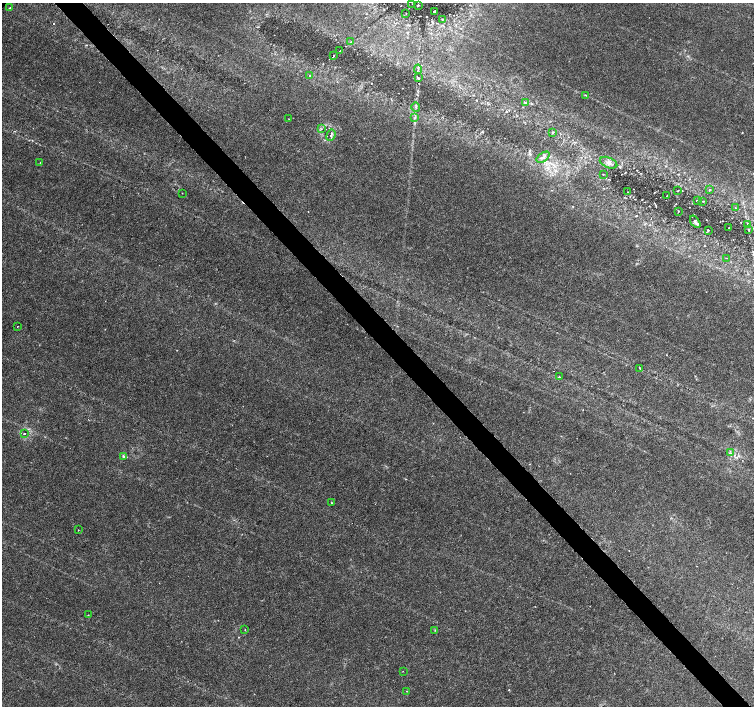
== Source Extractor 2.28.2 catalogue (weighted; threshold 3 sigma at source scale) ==
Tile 6 of 4 x 4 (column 2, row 2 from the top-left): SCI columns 1513-3015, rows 3026-4433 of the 6022 x 5990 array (HDU 1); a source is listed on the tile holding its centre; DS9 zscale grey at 2 x 2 block average (1 PNG px = mean of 2 x 2 image px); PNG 756 x 708 px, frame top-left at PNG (2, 3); each listed source drawn as its Kron ellipse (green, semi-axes under 4 px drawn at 4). Shown black and unused: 4% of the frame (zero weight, under 3 of 6 exposures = <1% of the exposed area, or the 3 px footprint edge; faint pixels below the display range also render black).
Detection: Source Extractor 2.28.2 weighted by HDU 2 'WHT'; one run over the whole footprint, this tile lists its part. Background 0.0355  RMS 0.0022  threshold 0.00893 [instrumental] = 3 sigma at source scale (4.09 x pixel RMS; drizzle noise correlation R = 1.36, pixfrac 0.8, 0.0396/0.0396 arcsec/px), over >= 5 px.
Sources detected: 52; all 52 listed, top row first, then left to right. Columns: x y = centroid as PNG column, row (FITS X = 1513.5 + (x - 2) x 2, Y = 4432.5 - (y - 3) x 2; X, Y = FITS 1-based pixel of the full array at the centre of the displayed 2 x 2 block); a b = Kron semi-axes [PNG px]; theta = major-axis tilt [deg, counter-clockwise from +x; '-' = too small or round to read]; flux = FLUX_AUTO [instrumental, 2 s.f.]
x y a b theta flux
412 4 2 2 - 0.18
418 5 2 2 - 0.8
10 8 3 2 - 0.25
434 11 2 2 - 0.58
406 14 2 2 - 0.17
442 19 3 2 - 0.23
351 42 3 2 - 0.39
340 51 3 2 - 0.35
334 55 2 2 - 0.6
418 69 4 2 - 0.6
310 76 3 3 - 0.49
418 78 4 2 - 0.65
585 95 3 2 - 0.32
525 102 4 2 - 0.44
416 107 5 2 - 0.5
415 117 3 2 - 0.46
289 119 2 2 - 0.29
321 129 3 2 - 0.31
553 132 4 2 - 0.37
331 135 6 3 69 0.85
543 157 7 4 36 1.4
40 163 3 2 - 0.21
608 163 9 5 -22 2.1
603 174 2 2 - 0.24
709 190 3 2 - 0.29
678 191 3 2 - 0.23
628 192 2 2 - 0.16
182 193 2 2 - 0.14
667 195 2 2 - 0.19
697 200 2 2 - 0.27
703 201 2 2 - 0.23
735 208 2 2 - 0.52
678 211 2 2 - 0.33
695 222 7 3 -54 1.2
748 224 4 2 - 0.37
729 228 2 2 - 0.2
748 229 4 2 - 0.4
708 230 2 2 - 0.28
726 258 2 2 - 0.18
17 327 2 2 - 0.19
640 368 3 2 - 0.5
559 377 3 2 - 0.33
24 434 2 2 - 0.81
730 453 4 2 - 0.4
124 456 3 2 - 1.1
332 503 2 2 - 0.28
78 530 2 2 - 0.22
88 615 2 2 - 0.15
245 630 2 2 - 0.17
435 630 3 3 - 0.34
403 671 2 2 - 0.2
406 691 2 2 - 0.14
Diffuse or blended objects may show on this block-average render without a row.